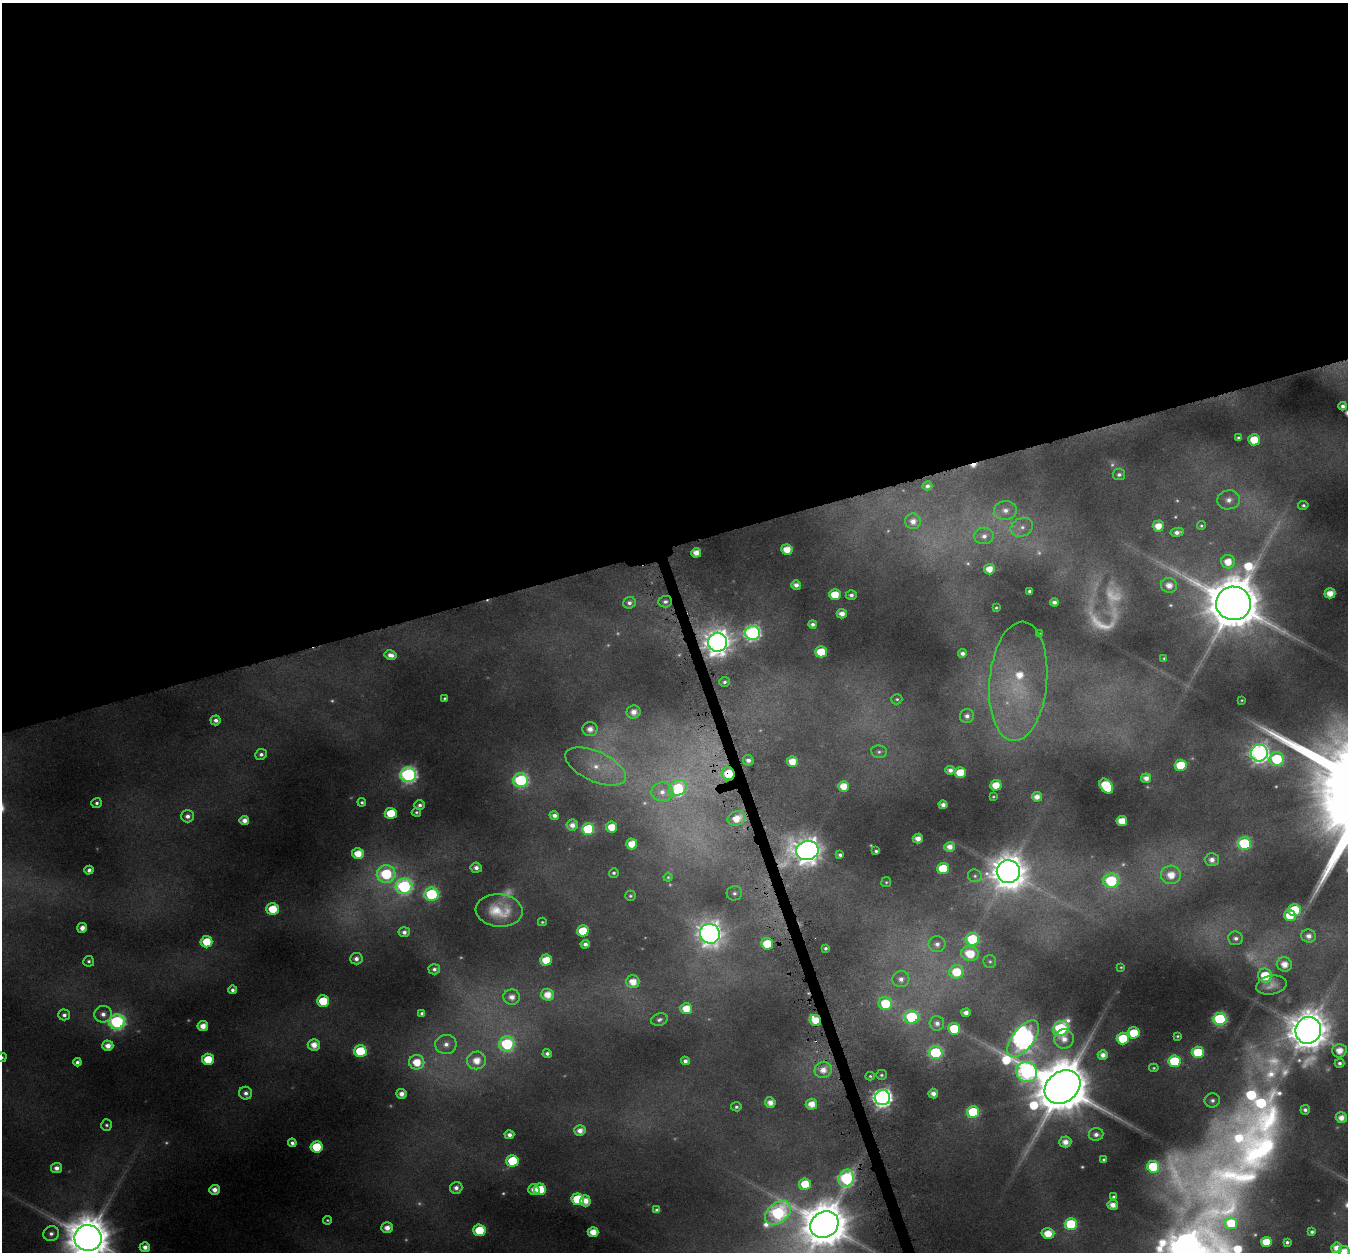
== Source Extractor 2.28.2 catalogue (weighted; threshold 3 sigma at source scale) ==
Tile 2 of 4 x 4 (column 2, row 1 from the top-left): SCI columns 1351-2696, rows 3825-5074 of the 5428 x 5208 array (HDU 1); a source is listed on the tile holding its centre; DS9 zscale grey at full resolution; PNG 1350 x 1254 px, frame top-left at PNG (2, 3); each listed source drawn as its Kron ellipse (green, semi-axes under 4 px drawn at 4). Shown black and unused: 44% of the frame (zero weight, under 4 of 8 exposures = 2% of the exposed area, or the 3 px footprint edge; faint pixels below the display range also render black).
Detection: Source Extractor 2.28.2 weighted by HDU 2 'WHT'; one run over the whole footprint, this tile lists its part. Background 0.0428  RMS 0.0094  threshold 0.0383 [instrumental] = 3 sigma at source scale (4.09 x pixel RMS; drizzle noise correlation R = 1.36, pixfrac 0.8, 0.0396/0.0396 arcsec/px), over >= 5 px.
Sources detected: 273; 34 too faint to see at this stretch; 1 inside a brighter object's white glare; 2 cosmic-ray / hot-pixel residue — neither listed nor drawn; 1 inside a brighter listed object's ellipse — not listed separately; the other 235 listed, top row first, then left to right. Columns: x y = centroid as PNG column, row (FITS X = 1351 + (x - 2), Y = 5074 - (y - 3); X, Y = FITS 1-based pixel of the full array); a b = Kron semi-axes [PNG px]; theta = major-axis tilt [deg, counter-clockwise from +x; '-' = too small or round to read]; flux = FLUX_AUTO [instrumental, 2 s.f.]
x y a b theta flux
1343 406 4 4 - 4
1238 438 4 4 - 2.4
1254 440 6 5 - 24
1119 474 6 5 - 3.4
927 486 5 4 - 3.7
1229 500 11 9 8 9.5
1303 505 5 4 - 2.1
1005 510 11 9 4 8.5
913 521 8 7 - 8.8
1158 526 5 5 - 15
1201 526 4 4 - 1.5
1022 527 11 9 23 7.7
1177 532 6 4 11 5.7
984 536 10 8 8 6.5
787 550 5 5 - 18
696 553 5 5 - 12
1228 562 7 6 - 16
989 569 5 5 - 14
796 585 5 4 - 6.4
1169 585 8 7 - 11
1029 591 3 3 - 1.8
1330 593 5 5 - 14
835 595 6 5 - 28
851 595 5 5 - 4.5
665 602 7 6 - 3.6
1054 602 4 4 - 4.5
629 603 6 6 - 4.3
1233 603 17 17 - 7100
996 608 3 3 - 1.1
842 614 5 4 - 8.9
812 624 4 4 - 3.7
752 633 7 7 - 310
1039 634 3 3 - 1.6
717 642 9 9 - 1300
821 652 6 5 - 34
962 653 4 4 - 4.2
390 655 6 4 -12 7.2
1164 658 3 3 - 1.4
1018 681 60 29 85 96
724 682 5 5 - 2.5
445 698 4 3 - 1.5
897 699 5 5 - 1.6
1242 700 3 2 - 0.86
633 712 7 6 - 8.9
967 716 7 7 - 5.1
216 720 5 5 - 5
590 729 7 7 - 9.8
879 752 8 6 -8 2.7
1259 753 8 8 - 470
261 754 6 5 - 4
1277 759 7 7 - 75
748 760 5 5 - 5.1
792 761 5 5 - 18
1181 765 6 6 - 47
596 766 32 15 -24 36
950 770 5 4 - 5.4
960 773 6 5 - 32
728 774 6 6 - 28
408 775 7 7 - 310
1146 778 5 5 - 8.4
521 780 7 7 - 170
996 785 5 5 - 18
843 786 5 5 - 17
1106 786 8 5 -51 75
678 788 9 7 28 56
662 792 11 9 -2 8.9
993 796 3 3 - 0.97
1037 797 5 5 - 8.8
362 802 4 4 - 2
97 803 5 5 - 2.9
420 805 5 5 - 3.5
943 805 4 4 - 5.9
416 812 4 4 - 1.8
391 813 6 5 - 35
554 815 5 4 - 5.1
187 816 6 6 - 5.7
736 818 9 7 22 17
244 820 5 4 - 8.1
1122 821 5 5 - 21
572 825 5 5 - 8
611 827 5 5 - 19
588 829 6 6 - 96
918 838 5 5 - 10
1244 843 6 6 - 110
632 844 5 5 - 18
950 847 5 5 - 9.1
807 851 11 9 9 1400
876 851 4 3 - 2
358 853 6 5 - 19
840 855 4 3 - 2.8
1212 860 7 6 - 7.2
476 868 5 5 - 5.9
943 869 6 5 - 45
89 870 5 4 - 3.5
1008 872 11 11 - 2500
614 873 5 4 - 2.4
386 874 9 9 - 95
1171 875 10 9 - 20
975 876 7 6 - 2.6
668 877 4 4 - 1.3
1111 881 7 7 - 110
886 882 5 5 - 1.4
404 886 8 7 - 220
734 893 8 7 - 3.4
431 894 7 6 - 140
630 896 5 5 - 1.8
272 909 6 5 - 31
499 910 23 16 -5 32
1294 910 6 6 - 52
1290 916 6 5 - 24
542 922 4 3 - 1.2
82 928 5 5 - 7.4
583 931 6 5 - 33
404 932 5 5 - 5
710 934 10 10 - 990
1309 936 7 6 - 7.8
1236 938 7 7 - 4.6
972 939 6 6 - 78
206 942 6 5 - 29
585 944 4 4 - 5.1
767 944 6 6 - 34
937 944 8 8 - 6
825 948 3 3 - 2
970 953 9 7 -15 30
356 959 6 5 - 5.6
546 960 6 5 - 24
89 961 5 5 - 2.4
990 961 6 6 - 2
1284 964 7 7 - 14
1121 967 3 3 - 1
434 969 6 5 - 3.4
956 972 7 7 - 35
1265 976 7 6 - 34
901 979 8 8 - 6.2
633 982 7 6 - 16
1271 985 15 9 11 9
232 990 4 4 - 3.5
547 995 6 6 - 15
512 997 8 7 - 8.8
323 1001 6 5 - 37
885 1003 7 6 - 44
686 1009 6 5 - 19
422 1013 4 3 - 2.7
966 1013 4 4 - 6.7
103 1014 9 8 - 7.4
64 1015 6 5 - 4.2
911 1017 7 6 - 120
1220 1019 6 6 - 170
659 1020 8 6 19 3.2
815 1020 6 5 - 20
117 1022 8 7 - 240
937 1023 7 7 - 5.7
203 1026 5 5 - 12
1061 1028 8 7 - 190
954 1029 6 6 - 48
1308 1030 13 12 - 3400
1134 1033 6 5 - 36
1178 1036 3 3 - 1.4
1123 1038 6 6 - 44
1023 1039 22 10 52 730
1064 1039 10 9 - 12
446 1044 10 9 - 8.8
507 1044 7 7 - 140
314 1045 6 6 - 14
108 1046 5 5 - 10
360 1051 6 6 - 65
1339 1051 7 6 - 14
1198 1052 6 6 - 52
547 1053 4 4 - 3.8
935 1053 7 6 - 120
1103 1055 5 5 - 8
2 1057 5 4 - 1.8
208 1059 6 5 - 30
476 1060 9 9 - 17
685 1061 4 4 - 4.7
1174 1061 6 6 - 70
77 1062 4 4 - 3.8
417 1062 7 7 - 25
1340 1063 5 4 - 3
1154 1068 5 4 - 1.3
823 1070 9 8 - 12
1027 1072 11 10 - 320
881 1075 5 5 - 2
870 1076 4 4 - 1.6
1062 1087 19 15 37 8000
246 1093 6 6 - 5.5
401 1094 5 5 - 8.3
933 1094 5 5 - 7.6
882 1098 7 7 - 530
1212 1100 8 7 - 4
770 1103 5 5 - 10
811 1104 6 5 - 15
736 1107 5 4 - 2.4
1305 1110 4 4 - 3.7
973 1112 6 6 - 76
1341 1118 6 5 - 10
106 1125 5 5 - 2.3
580 1130 5 5 - 8.8
1096 1134 7 6 - 5.8
509 1135 5 4 - 5.3
1065 1142 6 5 - 11
292 1143 4 4 - 4.1
316 1147 6 5 - 40
1104 1160 4 3 - 2.1
512 1161 6 6 - 58
1153 1167 6 6 - 72
56 1168 5 5 - 6.9
846 1178 9 7 67 230
805 1184 6 6 - 30
456 1188 6 6 - 6
540 1189 6 6 - 36
215 1190 5 5 - 9.2
534 1190 5 5 - 9.6
1113 1197 4 3 - 1.9
577 1199 6 6 - 66
585 1201 5 5 - 13
1113 1205 5 5 - 9.5
657 1210 4 4 - 3.3
778 1213 14 9 39 240
327 1220 4 4 - 1.5
1231 1223 6 6 - 33
1071 1224 6 6 - 64
824 1225 15 12 36 4800
387 1228 6 5 - 9.9
479 1230 6 6 - 45
593 1232 5 5 - 16
1312 1232 4 3 - 2.3
1048 1233 6 5 - 21
51 1234 8 7 - 4.6
88 1238 13 13 - 4600
1266 1242 5 5 - 25
1287 1242 4 3 - 1.9
145 1247 5 5 - 8.2
1337 1248 5 5 - 11
1344 1251 6 5 - 16
Overlapping masked pixels (flux is a lower limit): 4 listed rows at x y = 717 642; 728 774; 807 851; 815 1020
Isophote crosses this tile's border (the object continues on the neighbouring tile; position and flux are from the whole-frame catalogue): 4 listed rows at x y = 2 1057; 824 1225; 88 1238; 1344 1251
Unlisted compact peaks at least as high as the median listed source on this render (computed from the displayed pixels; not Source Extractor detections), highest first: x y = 1249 1092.